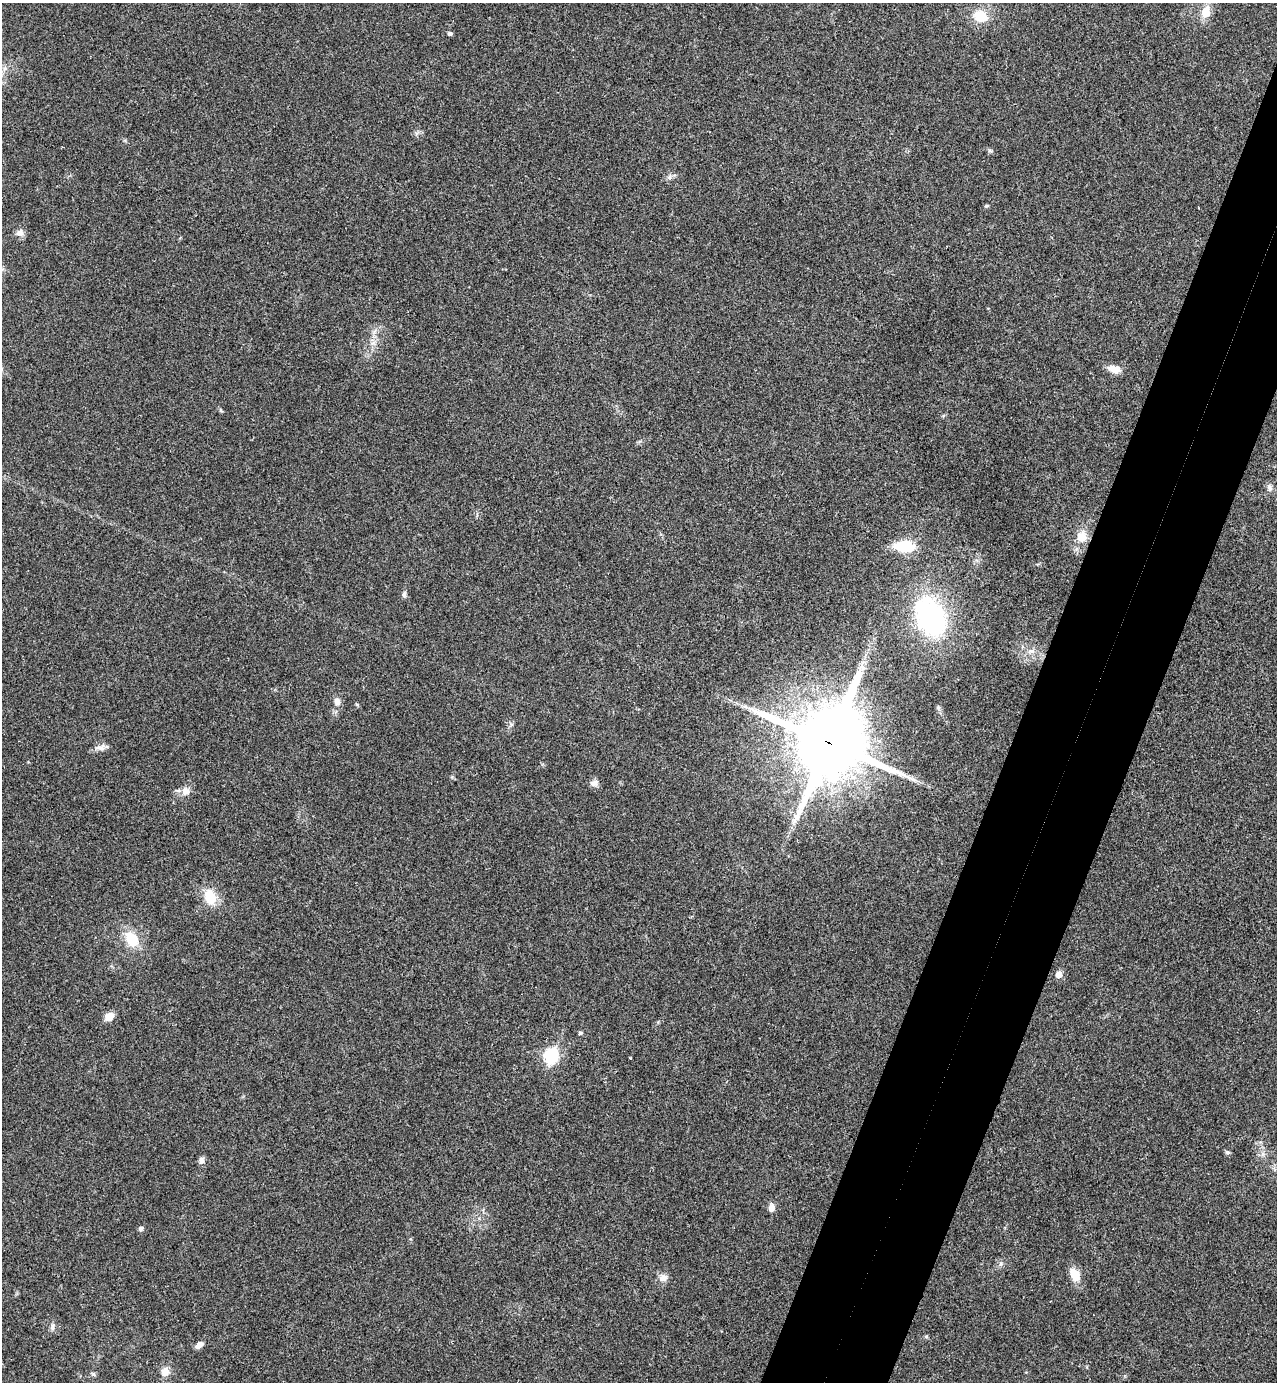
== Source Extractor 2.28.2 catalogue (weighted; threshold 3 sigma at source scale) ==
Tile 10 of 4 x 4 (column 2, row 3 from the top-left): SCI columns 1467-2741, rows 1410-2789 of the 5616 x 5577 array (HDU 1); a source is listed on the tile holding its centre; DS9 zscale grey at full resolution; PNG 1279 x 1384 px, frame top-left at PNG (2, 3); no overlay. Shown black and unused: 8% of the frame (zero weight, under 3 of 4 exposures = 6% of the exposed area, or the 3 px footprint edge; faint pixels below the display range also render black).
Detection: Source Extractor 2.28.2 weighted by HDU 2 'WHT'; one run over the whole footprint, this tile lists its part. Background 0.0456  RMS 0.0051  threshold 0.0229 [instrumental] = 3 sigma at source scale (4.5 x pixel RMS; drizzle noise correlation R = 1.50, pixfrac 1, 0.05/0.05 arcsec/px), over >= 5 px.
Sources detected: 37; all 37 listed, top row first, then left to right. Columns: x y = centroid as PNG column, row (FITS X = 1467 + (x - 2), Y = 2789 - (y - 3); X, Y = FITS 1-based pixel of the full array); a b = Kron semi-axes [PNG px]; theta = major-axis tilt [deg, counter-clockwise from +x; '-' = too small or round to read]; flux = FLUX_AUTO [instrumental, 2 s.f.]
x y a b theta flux
1205 12 16 11 69 6.7
980 16 19 15 -17 10
450 33 6 5 - 0.86
986 206 6 3 18 0.55
20 233 9 9 - 2.8
1114 369 16 9 -18 4.5
1270 487 10 6 -60 1.7
1082 536 14 13 - 5.7
904 546 15 8 -2 23
404 594 8 5 89 1.2
930 617 50 32 -62 74
1030 651 10 4 13 1.5
337 701 9 6 -74 2.9
746 707 8 4 -19 1.3
938 707 6 4 -72 0.86
829 742 24 22 66 4700
100 748 14 5 -11 2.2
914 780 9 4 -19 1.6
594 783 11 8 4 2.2
185 791 11 10 - 3.6
210 897 20 14 -66 11
132 939 19 14 -53 12
1059 974 6 5 - 4.5
109 1017 9 7 36 5.5
580 1033 5 4 - 0.82
551 1056 8 7 - 48
630 1058 3 2 - 0.43
1227 1152 7 5 -27 0.92
202 1160 9 7 -89 1.9
771 1208 10 7 79 2.5
141 1229 6 5 - 1.1
1075 1275 16 10 -60 7.4
663 1278 12 10 5 3
53 1327 9 4 81 1.2
926 1337 5 3 - 0.61
199 1345 9 6 41 2.6
165 1371 11 10 - 4
Overlapping masked pixels (flux is a lower limit): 1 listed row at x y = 829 742
Unlisted compact peaks at least as high as the median listed source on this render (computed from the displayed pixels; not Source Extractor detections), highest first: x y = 1001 1263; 670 177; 93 1374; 357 704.